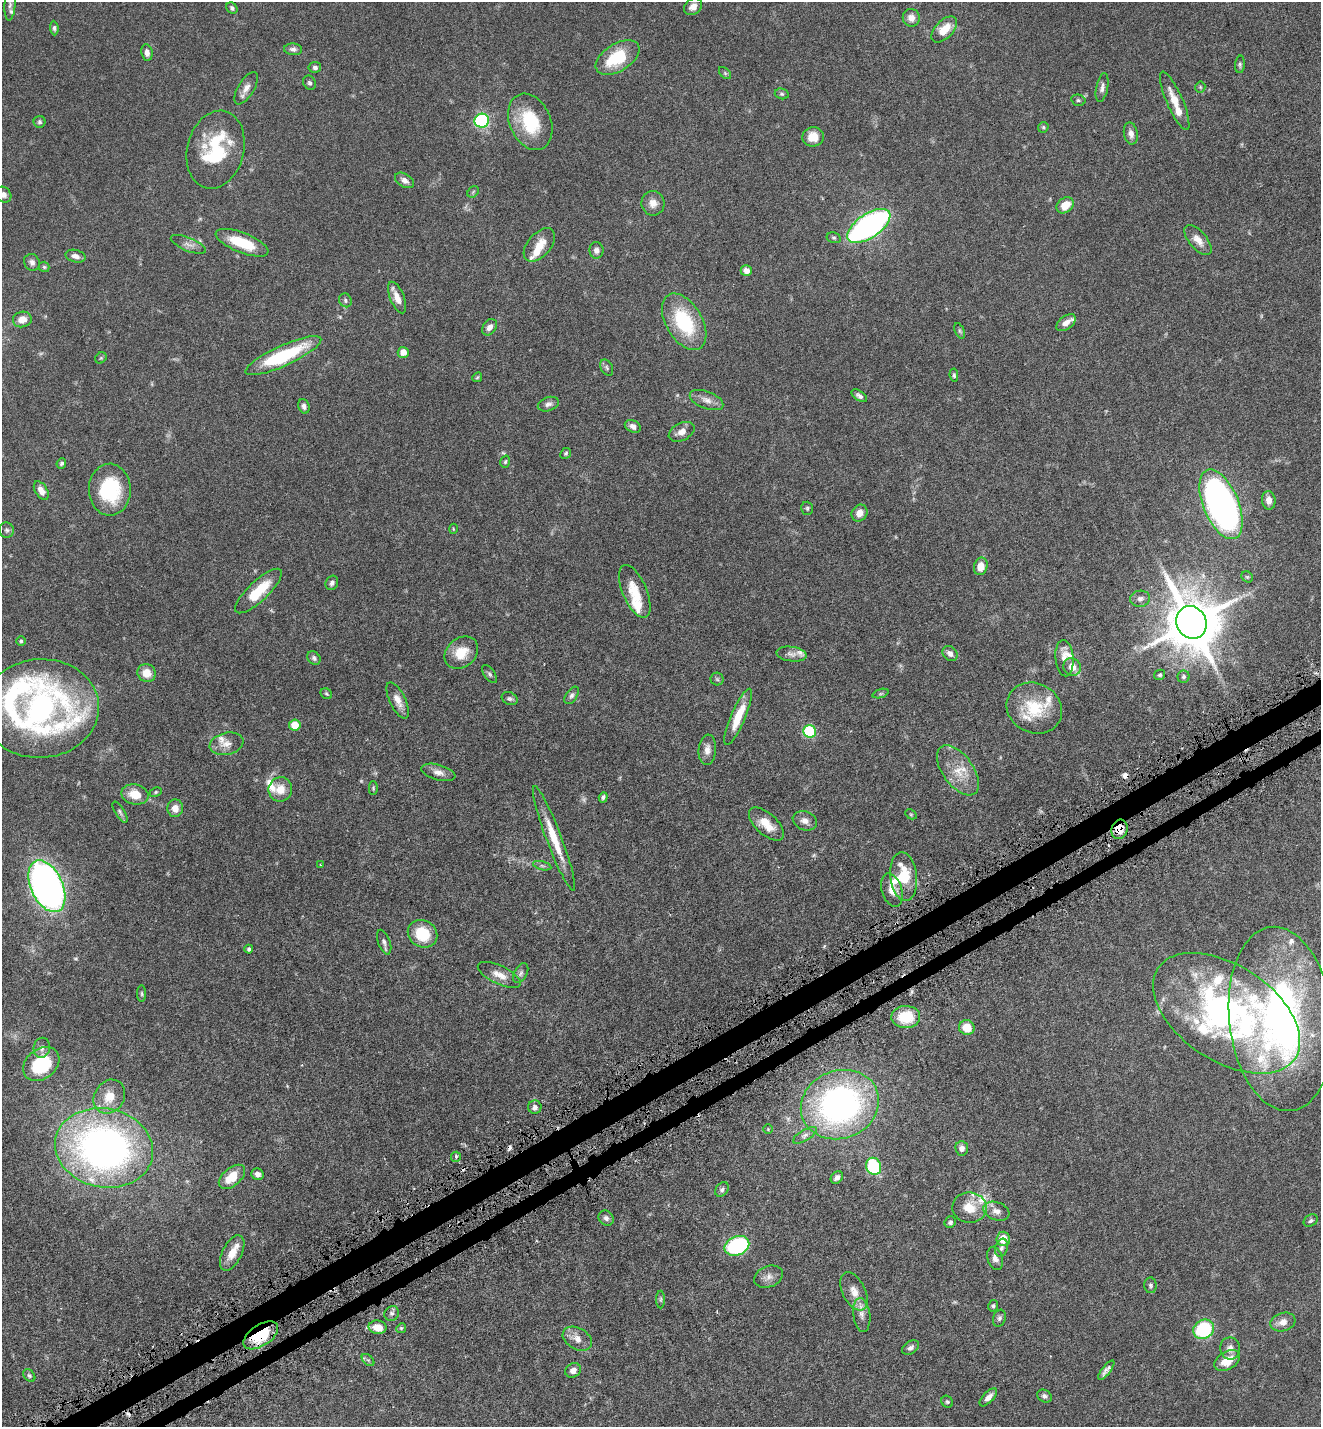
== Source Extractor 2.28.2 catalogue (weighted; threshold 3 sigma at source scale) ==
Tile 7 of 4 x 4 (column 3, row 2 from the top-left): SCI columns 2834-4152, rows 2914-4338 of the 5808 x 5823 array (HDU 1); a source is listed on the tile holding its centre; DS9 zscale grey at full resolution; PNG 1323 x 1429 px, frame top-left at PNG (2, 2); each listed source drawn as its Kron ellipse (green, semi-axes under 4 px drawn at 4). Shown black and unused: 3% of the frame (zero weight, under 5 of 9 exposures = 4% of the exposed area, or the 3 px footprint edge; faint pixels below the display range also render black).
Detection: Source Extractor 2.28.2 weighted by HDU 2 'WHT'; one run over the whole footprint, this tile lists its part. Background 0.0708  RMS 0.0023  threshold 0.00954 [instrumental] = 3 sigma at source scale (4.09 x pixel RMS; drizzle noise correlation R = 1.36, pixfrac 0.8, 0.05/0.05 arcsec/px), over >= 5 px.
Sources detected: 214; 6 too faint to see at this stretch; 1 inside a brighter object's white glare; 4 cosmic-ray / hot-pixel residue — neither listed nor drawn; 22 inside a brighter listed object's ellipse — not listed separately; the other 181 listed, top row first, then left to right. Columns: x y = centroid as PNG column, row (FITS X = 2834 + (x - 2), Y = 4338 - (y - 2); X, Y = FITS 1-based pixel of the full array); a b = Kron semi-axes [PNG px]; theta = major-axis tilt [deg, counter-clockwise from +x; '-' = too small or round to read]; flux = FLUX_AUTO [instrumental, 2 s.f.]
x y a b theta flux
10 4 17 5 86 0.97
693 7 10 7 39 1.3
232 8 6 5 - 0.47
911 18 9 8 - 1.4
54 28 7 4 -85 0.42
944 29 16 9 46 3.1
293 49 9 6 -4 0.67
147 52 8 5 -81 1.1
618 58 24 13 32 9.3
1240 64 9 5 86 0.41
315 67 6 5 - 0.54
725 73 7 4 -46 0.34
309 83 7 6 - 0.47
1200 87 5 5 - 0.28
246 88 18 8 59 1.5
1102 88 14 6 79 0.83
782 94 7 5 -14 0.38
1078 100 7 5 -13 0.39
1175 101 31 8 -66 3.4
482 121 7 7 - 22
40 122 6 6 - 0.43
530 122 29 20 -66 10
1043 127 5 5 - 0.31
1131 133 11 7 -79 1.3
813 137 11 10 - 2.8
216 150 39 28 76 14
404 180 10 6 -32 0.93
473 192 6 5 - 0.36
3 195 8 7 - 0.87
653 203 12 11 - 1.8
1065 205 9 7 38 3
869 226 25 12 34 60
834 238 7 5 -14 0.34
1198 240 18 8 -49 1.8
242 243 28 10 -22 7
188 244 19 6 -22 1.2
539 245 20 11 49 3.1
596 250 8 7 - 0.95
76 256 10 6 -13 1
32 262 8 7 - 0.88
44 267 5 5 - 0.29
746 270 5 5 - 1.6
397 297 17 7 -68 1.9
345 300 7 6 - 0.53
22 319 9 7 12 2
684 322 31 18 -59 14
1066 323 11 6 36 1.4
490 327 9 6 53 1.1
960 331 8 4 -67 0.37
403 352 5 5 - 1.7
283 356 41 10 24 16
101 358 6 5 - 0.3
607 368 8 5 -61 0.48
954 375 7 4 -83 0.33
477 377 5 4 - 0.25
859 396 9 5 -35 0.6
707 400 18 8 -21 1.6
548 404 11 7 19 0.8
304 406 7 5 -71 0.73
633 426 8 6 -25 0.97
682 432 14 8 27 1.6
566 453 6 5 - 0.34
505 462 6 4 74 0.33
61 463 5 4 - 0.4
110 490 26 21 -89 13
41 491 10 6 -59 1.5
1269 500 9 6 -82 1.4
1221 504 37 17 -67 110
807 508 7 6 - 0.36
859 513 9 7 58 1.4
453 529 5 3 - 0.17
7 530 8 7 - 0.48
981 566 9 7 76 2.3
1247 577 6 5 - 0.29
332 583 7 6 - 0.58
258 591 31 10 43 6.6
635 591 28 12 -67 4.8
1140 599 10 8 10 0.82
1191 622 17 15 -62 1100
21 641 5 5 - 0.31
461 653 18 14 40 4.2
791 654 15 7 -7 1.1
950 654 8 6 -46 0.88
314 658 7 6 - 0.54
1064 658 18 9 -85 1.8
1072 667 9 8 - 2.3
147 673 9 8 - 2.6
490 674 10 5 -53 0.5
1160 675 6 5 - 0.38
1183 677 6 6 - 0.45
717 679 6 6 - 0.42
326 694 6 5 - 0.3
880 694 8 3 19 0.28
572 695 10 5 57 0.57
510 699 8 6 -29 0.52
398 700 20 8 -64 1.9
41 708 58 49 4 70
1034 708 28 24 -28 8.7
738 717 30 7 67 5.1
295 725 6 5 - 3.6
809 731 6 6 - 11
226 744 17 11 12 1.9
707 750 15 8 85 1.4
958 770 29 15 -54 4.8
438 772 17 7 -15 1.5
373 788 7 4 -90 0.27
280 789 12 12 - 2.6
156 792 6 4 28 0.28
135 794 14 10 -13 3.1
603 797 5 4 - 0.46
175 808 9 8 - 1.7
120 812 12 5 -58 0.51
911 814 6 4 -29 0.26
805 821 12 9 -22 1.3
766 824 21 10 -43 3.5
1119 829 10 8 72 2.9
554 838 56 7 -69 6
320 865 2 2 - 0.16
542 866 9 4 -13 0.42
904 877 24 13 -84 7
47 886 27 16 -65 100
892 890 17 10 -73 2.2
423 934 15 13 -32 6.9
384 942 13 6 -70 0.74
249 949 4 4 - 0.39
521 973 11 6 61 0.69
499 975 23 9 -25 2.3
142 994 8 4 -90 0.33
1227 1013 82 48 -33 68
906 1017 14 11 2 6.6
1281 1019 92 52 -84 93
967 1028 8 7 - 3.4
42 1048 10 8 79 0.93
41 1064 20 15 38 12
109 1097 18 15 57 3.5
840 1105 40 34 21 66
535 1107 6 6 - 0.72
768 1129 5 4 - 0.21
805 1135 13 5 31 0.86
104 1148 49 39 -12 95
962 1148 7 6 - 0.95
456 1157 5 5 - 0.33
874 1166 9 7 -69 13
258 1174 6 5 - 0.99
232 1177 15 9 41 4.2
837 1177 7 5 46 0.8
722 1189 8 6 52 0.57
969 1208 17 15 -8 4.2
996 1211 13 9 -20 1.5
606 1218 8 7 - 0.76
1311 1221 7 5 34 0.48
950 1222 6 5 - 0.5
1003 1239 7 7 - 2.8
737 1246 13 9 23 24
1001 1248 9 6 72 0.62
232 1253 19 9 63 2.9
995 1258 12 7 -74 1.1
768 1277 15 10 22 1.4
1150 1285 8 6 -89 0.44
854 1291 20 11 -65 2.6
661 1299 9 4 90 0.38
993 1306 6 5 - 0.33
392 1313 8 7 - 0.59
862 1315 17 8 -82 1.6
999 1318 8 6 71 0.53
1283 1322 13 9 17 1.7
378 1327 9 6 -9 2.5
401 1328 5 4 - 0.28
1204 1329 11 9 32 15
261 1335 20 10 33 8.2
577 1339 15 10 -29 2
911 1348 9 6 32 0.71
1230 1348 11 10 - 1.3
368 1360 7 4 -44 0.4
1227 1361 14 9 31 3.5
573 1370 8 7 - 1.1
1106 1370 12 4 52 0.8
29 1376 7 5 -49 0.38
1044 1396 8 6 -29 0.56
988 1397 11 5 47 1.1
947 1402 6 5 - 0.35
Overlapping masked pixels (flux is a lower limit): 4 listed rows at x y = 1119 829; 904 877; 906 1017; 261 1335
Isophote crosses this tile's border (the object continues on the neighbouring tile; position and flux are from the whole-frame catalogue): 2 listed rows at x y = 10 4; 3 195